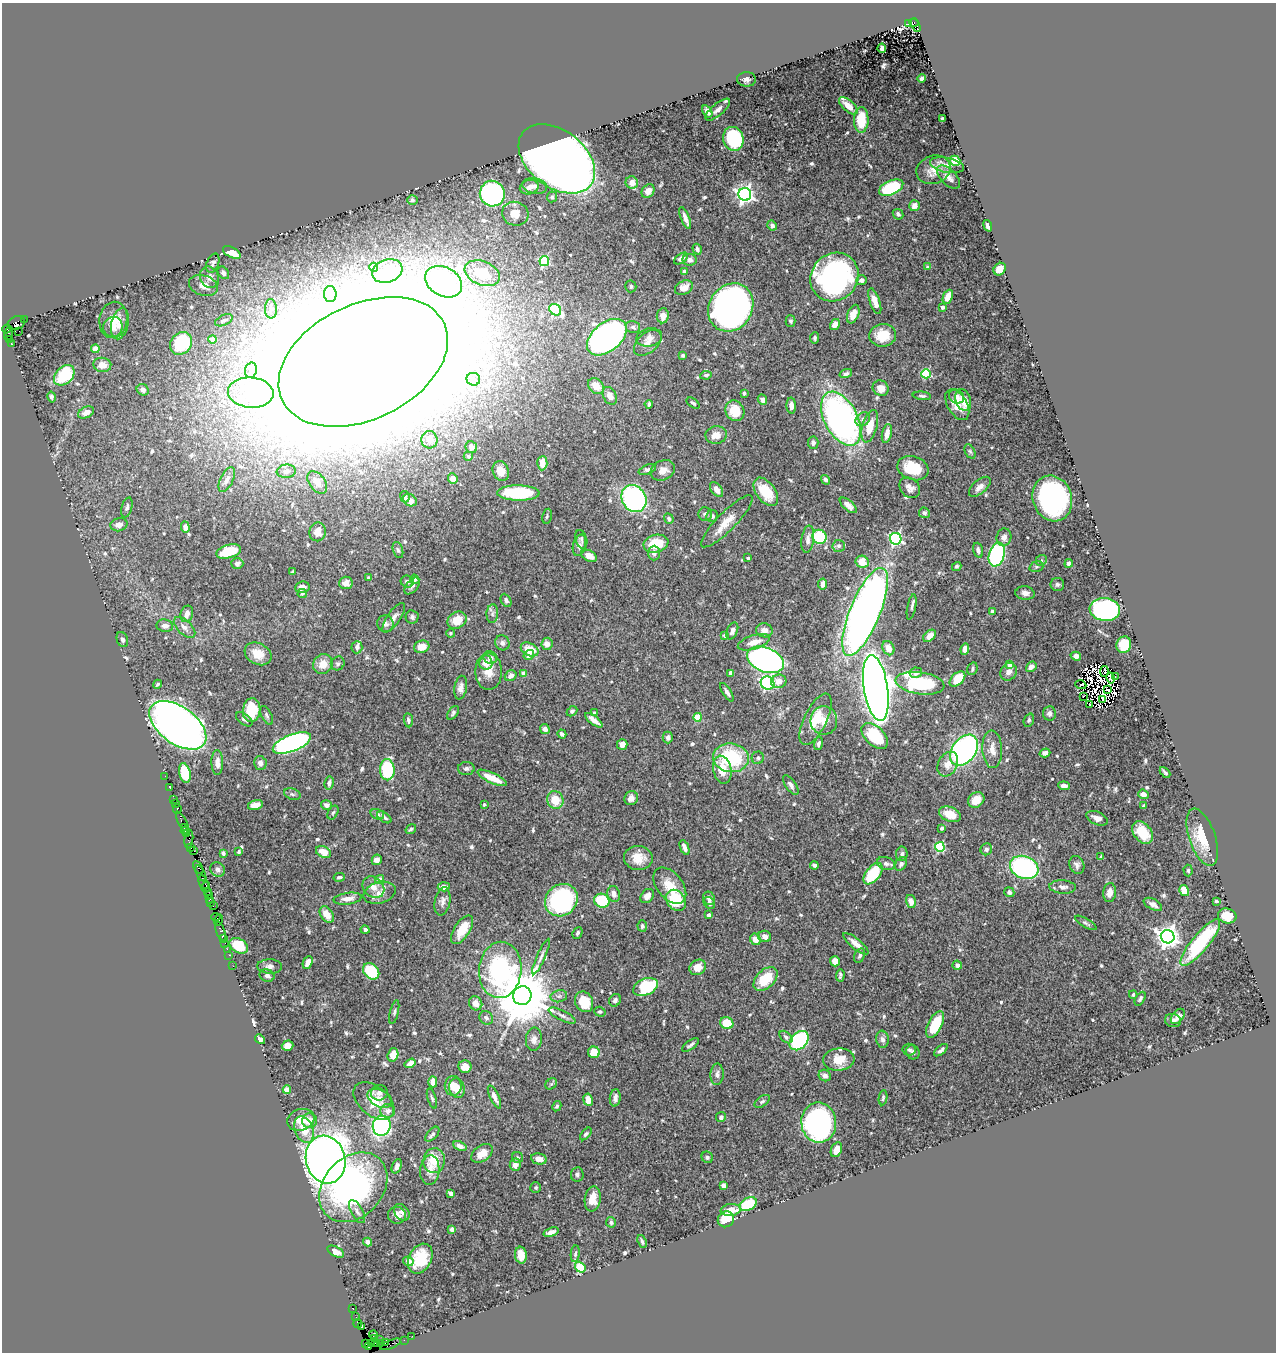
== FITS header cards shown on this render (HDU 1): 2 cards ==
NAXIS1  =                 1274
NAXIS2  =                 1350

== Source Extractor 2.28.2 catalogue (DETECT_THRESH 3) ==
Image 1274 x 1350 px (HDU 1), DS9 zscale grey, 1 PNG px = 1 image px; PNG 1278 x 1354 px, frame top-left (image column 1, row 1350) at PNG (2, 3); each listed source drawn as its Kron ellipse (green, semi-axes under 4 px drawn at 4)
Background 0.519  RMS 0.015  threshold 0.0459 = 3 sigma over >= 5 px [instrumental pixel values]
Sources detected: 662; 12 with non-positive FLUX_AUTO (blend fragments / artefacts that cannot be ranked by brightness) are neither listed nor drawn; of the other 650, the 500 brightest by FLUX_AUTO listed and drawn (150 fainter detections omitted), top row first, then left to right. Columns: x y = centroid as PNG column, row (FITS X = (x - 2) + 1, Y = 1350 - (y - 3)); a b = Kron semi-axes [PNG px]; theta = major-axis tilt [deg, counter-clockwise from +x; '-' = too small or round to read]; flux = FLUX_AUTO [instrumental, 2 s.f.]
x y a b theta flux
914 22 5 3 - 630
908 23 4 4 - 88
916 25 7 4 -61 520
882 48 5 3 - 2.9
922 78 4 3 - 2.4
747 79 9 7 -2 3.9
848 106 11 5 -41 12
718 110 15 6 40 5.3
707 111 7 4 -57 4.4
942 119 3 3 - 2
861 120 13 7 88 29
733 139 12 10 -74 87
557 159 43 28 -38 1700
955 161 5 5 - 31
947 165 17 7 -11 7
934 170 17 14 19 13
948 177 14 7 -45 7.1
632 183 6 6 - 8.5
535 186 12 8 -11 7.9
529 187 9 7 14 6.3
891 188 13 7 24 74
648 191 7 6 - 7.6
492 194 13 12 - 340
745 194 6 6 - 440
552 197 5 5 - 2.3
412 200 5 4 - 1.9
914 206 5 5 - 6.1
515 214 13 12 - 12
898 214 6 4 -44 3.2
685 218 11 4 -68 5.9
772 225 5 4 - 3.2
988 226 6 3 -70 7
697 249 5 4 - 2.6
232 252 9 5 -29 17
681 258 8 4 38 4.1
690 260 7 6 - 3.9
544 261 5 5 - 82
213 263 10 6 70 3.1
374 267 5 4 - 3.8
928 267 4 4 - 2.2
1000 269 7 5 48 11
387 271 15 11 18 14
684 271 4 4 - 2.2
223 273 7 5 -52 3.9
482 273 18 12 -22 45
209 277 11 9 -62 6.3
834 277 25 23 48 260
861 280 5 5 - 3.6
444 282 20 14 -30 250
203 285 15 10 -17 9.9
631 286 6 5 - 2.2
684 288 9 6 29 7.8
330 294 8 6 -88 9.9
948 297 7 4 65 10
875 301 13 5 -71 10
731 307 25 21 57 690
942 307 3 3 - 4.6
271 309 9 6 -89 4.1
555 310 6 5 - 110
853 314 10 5 68 12
663 316 7 6 - 8.4
24 319 2 2 - 33
113 320 18 14 81 17
224 320 9 5 25 2.7
791 321 5 5 - 1.8
16 323 9 6 25 410
120 324 16 8 78 9.5
835 325 6 4 56 8
113 327 10 9 - 6.4
633 327 7 6 - 3.1
7 329 4 3 - 81
19 331 2 2 - 16
8 333 7 3 68 42
883 335 13 11 7 22
607 337 23 14 40 560
649 337 13 9 13 6.2
815 338 6 4 82 2.3
213 339 4 4 - 12
9 340 3 3 - 16
181 343 12 10 49 47
648 343 16 10 42 8.8
11 344 4 3 - 51
95 349 4 4 - 21
683 355 3 3 - 1.9
363 362 90 57 26 22000
102 365 9 7 -7 11
251 370 8 6 76 4.5
846 374 6 4 16 2.7
926 374 5 4 - 64
64 375 12 8 45 51
706 375 6 4 9 2
473 379 7 6 - 3.4
596 386 9 7 -42 12
881 388 8 7 - 9.4
143 390 6 5 - 3.7
251 393 23 15 -4 34
744 393 3 3 - 2
610 396 9 6 -60 7.5
922 396 9 4 -7 2.2
52 397 5 4 - 2.7
956 397 8 6 -31 4.5
762 400 5 4 - 5
963 400 11 7 -72 16
693 403 7 4 -35 2.1
649 404 4 3 - 2.4
791 405 8 4 -87 5
957 405 17 9 -59 15
735 411 11 9 -63 25
86 412 8 5 26 7.2
841 419 29 16 -63 390
863 419 8 6 36 4
870 426 17 7 75 21
887 434 9 5 78 7.9
716 435 10 9 - 10
429 440 9 8 - 6.4
813 443 6 5 - 2.7
471 447 6 5 - 6.3
970 451 7 5 -62 2.1
468 456 5 4 - 2.6
542 463 7 5 86 14
913 468 16 11 -19 33
647 470 9 4 21 2.6
663 470 12 9 26 9.5
286 471 9 7 5 3.9
501 471 10 8 -69 12
453 479 5 4 - 10
227 480 13 6 65 5.9
825 480 5 4 - 3
317 482 13 7 -53 6.7
980 487 13 6 41 7.4
910 488 11 9 -45 6.5
717 490 8 5 -54 6.8
766 492 16 9 -53 27
518 493 21 7 -1 84
405 497 6 4 -81 3.8
1052 498 23 19 -71 210
634 499 14 12 -58 240
410 500 7 5 -36 6.1
848 505 10 5 -41 5.9
127 507 10 5 74 3.2
924 513 5 5 - 3.1
705 514 7 6 - 2.8
547 516 7 4 78 1.8
712 516 6 5 - 2.4
669 519 5 4 - 2.7
727 521 35 9 45 16
119 525 8 6 14 5.8
185 527 6 4 -86 6.1
318 532 9 8 - 11
819 537 7 7 - 59
1004 537 9 7 77 4.5
581 539 10 5 -74 2.8
808 539 14 6 82 6.2
896 539 6 5 - 190
656 544 12 9 11 29
579 545 11 6 76 4.1
839 546 6 6 - 3
398 550 8 5 -74 2.3
978 550 7 4 -74 3.3
229 551 13 6 15 33
654 553 7 6 - 4.4
997 555 12 8 72 140
589 556 8 5 -28 9.6
748 558 3 3 - 2.2
1041 560 6 5 - 1.9
862 562 6 6 - 18
237 563 6 5 - 3.1
1069 563 4 4 - 5.1
957 566 5 4 - 1.9
1036 567 7 5 17 1.9
293 572 4 3 - 2.1
369 578 4 4 - 2
415 579 5 4 - 2.8
407 582 6 6 - 3.6
346 583 7 6 - 8.5
823 584 5 4 - 7
1057 584 6 6 - 2.5
412 586 10 5 49 3
302 587 7 6 - 7
302 593 5 4 - 2.3
1025 593 9 7 -6 5.3
506 600 7 5 -63 2.5
912 607 13 3 79 2.4
1105 609 15 11 -7 240
992 611 4 3 - 2.1
865 612 47 15 68 770
187 614 8 6 70 6.3
492 614 9 6 85 3.3
412 617 6 6 - 3
394 618 17 6 56 6.4
457 620 10 8 30 17
385 624 8 8 - 5.3
165 626 8 6 -9 5.5
184 627 13 7 -43 6.3
764 630 8 7 - 6.7
732 631 9 5 67 4.6
450 633 4 4 - 1.8
725 635 3 3 - 2.8
930 636 7 5 42 8.9
122 640 8 5 -70 2.8
754 642 17 7 18 13
502 643 8 7 - 4.2
547 644 6 5 - 6.3
1124 645 8 7 - 23
357 647 6 5 - 4.6
422 647 8 6 16 13
888 648 7 5 -63 10
530 649 9 6 -27 19
965 649 6 4 81 4.8
258 654 14 10 -29 17
529 655 5 5 - 4.4
1076 656 5 4 - 4.8
490 657 7 6 - 5.7
765 660 19 12 -22 480
338 663 7 6 - 2.6
486 663 7 6 - 11
323 664 10 9 - 14
1010 665 4 4 - 8.1
1031 667 6 4 39 6.1
972 669 6 5 - 1.8
1104 671 5 2 - 1.9
489 672 18 13 -90 14
1009 672 9 8 - 5
524 673 4 4 - 8.7
731 673 4 4 - 9.1
916 673 6 5 - 6.1
511 676 6 5 - 4.1
1115 676 3 2 - 2.6
1110 678 5 3 - 1.9
957 679 9 6 43 23
779 681 8 6 15 8.8
767 683 7 6 - 160
920 683 24 11 -8 97
157 684 5 4 - 1.9
1081 685 5 3 - 6.4
461 688 12 6 80 5.7
876 688 33 12 -81 1900
1107 690 3 2 - 2
727 692 10 4 -58 3.4
1083 696 3 2 - 1.8
1103 699 3 2 - 1.8
1090 705 3 2 - 3.6
252 710 12 8 83 31
572 711 6 4 44 2.1
453 713 8 4 57 2.2
595 713 4 4 - 2.1
1049 713 7 6 - 3.6
267 715 10 5 -62 2.4
698 717 4 4 - 28
244 719 9 5 -35 2.7
816 719 28 11 64 25
408 720 7 4 -84 2.6
594 720 10 4 -37 6.8
824 720 14 13 - 14
1029 720 7 5 70 1.9
178 725 32 18 -36 800
545 729 5 4 - 5.3
562 734 4 3 - 2.6
875 736 16 9 -44 59
668 737 6 5 - 3.5
292 743 20 8 21 330
818 743 7 4 74 2.8
622 744 5 5 - 6.3
992 749 19 10 -86 11
964 750 17 11 54 230
1045 753 5 4 - 5.5
731 758 18 14 -6 81
758 758 6 6 - 2.1
217 762 12 6 -89 7.8
260 763 7 6 - 5.1
948 764 13 9 60 10
466 769 8 6 3 3.1
387 770 10 7 -88 63
722 770 14 9 -79 19
1165 772 6 3 -48 1.8
185 773 10 5 -76 31
165 776 2 2 - 4.1
492 778 16 5 -25 19
329 783 6 5 - 3.7
791 785 11 5 -55 3.6
1064 786 6 4 -5 4.6
170 788 3 2 - 8.1
292 794 8 5 -19 2.4
1143 794 5 4 - 6.2
631 798 7 6 - 6.5
174 799 2 2 - 15
555 800 9 8 - 20
976 800 9 7 41 14
175 804 2 2 - 8.9
484 804 3 3 - 2
255 805 7 5 15 8.6
326 805 5 5 - 5.1
1144 806 4 3 - 1.9
177 809 5 3 - 62
333 813 7 5 61 1.9
377 814 7 5 -18 2.2
950 814 11 7 -22 17
384 817 8 4 -36 2.6
1097 818 11 6 -24 7.5
183 823 12 3 -63 130
184 827 4 2 - 49
942 828 4 3 - 2.5
411 829 5 3 - 1.9
185 831 4 3 - 38
1143 833 12 8 -50 24
186 834 3 2 - 27
1202 837 30 13 -71 26
189 839 9 3 83 96
684 847 8 4 -69 5.8
940 847 5 5 - 72
191 848 3 2 - 42
986 849 6 5 - 3.1
193 851 4 3 - 45
239 852 4 3 - 1.9
323 852 8 5 -26 12
223 853 4 4 - 2.5
902 854 7 5 83 2.7
1101 857 4 3 - 2.3
638 858 14 12 -9 15
377 860 5 5 - 4.8
886 864 9 6 -17 4.2
901 864 7 5 55 3.3
814 865 4 4 - 3.5
1077 865 9 7 -71 3.9
198 867 7 3 -59 150
1024 867 15 11 -22 150
218 869 8 7 - 3
1188 871 6 4 -87 1.8
201 873 8 3 -63 62
873 874 12 7 52 44
339 877 6 4 11 2.2
380 880 4 4 - 10
203 882 7 3 -64 200
670 886 21 12 -51 22
206 887 6 3 79 100
373 887 12 9 -42 9.3
444 887 6 4 5 6.8
1063 887 13 7 -4 6
207 891 4 2 - 64
1184 891 6 5 - 14
1009 892 5 4 - 3.4
379 893 16 10 16 11
1110 893 9 6 84 7.6
614 894 8 6 -77 6.3
208 895 2 2 - 11
647 896 8 6 46 5.6
709 898 7 5 -66 5
209 899 3 3 - 56
348 899 14 6 8 8.1
561 900 17 15 42 150
676 900 11 9 -54 51
442 901 14 8 79 5.2
602 901 8 7 - 45
911 901 7 5 -74 7.4
1216 901 4 3 - 1.9
210 903 3 3 - 27
709 903 6 5 - 3.3
1153 904 10 5 -28 4.3
213 906 2 2 - 11
327 914 9 6 -56 11
709 915 4 3 - 4.1
1227 916 9 7 -16 20
216 917 5 3 - 38
218 920 5 3 - 44
1086 923 12 4 -31 2.3
642 926 6 4 -85 2.6
365 930 4 4 - 2.9
462 930 16 7 57 19
221 931 10 3 -71 92
578 933 6 4 65 2.5
765 936 6 5 - 6.1
1168 937 7 6 - 850
223 939 4 3 - 42
755 939 6 5 - 9.3
1200 942 29 8 51 65
225 943 2 2 - 24
856 944 15 5 -39 7.8
239 946 10 7 -31 29
227 949 2 2 - 15
229 955 2 2 - 24
541 956 19 4 66 4.3
860 956 7 5 65 2.6
835 961 5 5 - 11
308 962 7 4 67 8.2
957 965 5 4 - 4.6
233 966 2 2 - 13
270 966 12 7 -2 4.4
698 967 9 7 32 13
500 970 28 21 85 200
371 971 9 7 -46 54
840 975 6 3 87 2.1
267 976 7 6 - 3.6
765 979 14 9 43 30
645 987 13 8 24 63
1133 995 4 3 - 1.8
522 996 9 9 - 8600
559 996 8 6 12 2.9
1140 999 7 4 61 2.3
615 1000 6 5 - 2.6
584 1002 11 8 -61 24
476 1003 7 6 - 7.5
394 1012 12 4 77 2.2
600 1012 6 5 - 2
562 1016 15 5 -26 3.8
1178 1016 9 5 51 5.7
486 1018 7 6 - 3
1173 1020 8 6 -16 3.3
727 1023 7 6 - 24
935 1024 14 6 64 38
786 1037 7 5 -41 2.4
260 1039 5 4 - 3.3
534 1039 11 8 84 6.2
882 1039 8 6 -82 4.1
799 1041 11 8 47 120
690 1045 10 3 37 2.6
287 1046 6 5 - 7.1
909 1050 6 6 - 2.5
941 1050 8 3 40 3.1
594 1052 6 6 - 19
913 1052 7 6 - 3.5
393 1055 7 5 72 11
839 1060 15 11 6 19
410 1063 6 4 33 7
465 1067 6 6 - 6.8
717 1074 11 6 86 4.2
825 1076 6 5 - 4.3
433 1082 6 4 -88 9.6
551 1084 6 5 - 1.8
453 1086 10 8 87 11
457 1088 10 7 -70 9.7
287 1090 4 4 - 20
379 1093 8 7 - 3.8
494 1097 12 4 -65 5.3
380 1098 13 8 -26 6.6
432 1098 10 4 -72 2.1
615 1098 8 5 84 4.5
883 1098 7 4 82 1.8
588 1100 6 4 -81 11
374 1101 23 14 -40 21
762 1101 8 5 36 2.1
557 1106 5 4 - 2.1
388 1111 7 7 - 5.2
721 1117 5 5 - 3.5
301 1120 14 10 17 14
310 1121 7 7 - 12
819 1123 20 17 -86 290
382 1126 10 9 - 210
304 1129 14 9 -69 19
432 1134 9 5 48 3.6
586 1134 7 4 48 2.5
460 1146 7 4 -24 5.2
836 1150 8 5 68 9.5
482 1153 12 7 36 12
518 1157 6 5 - 1.8
707 1157 6 5 - 2
539 1159 8 5 -11 7.7
326 1160 24 19 -77 1300
434 1161 12 10 82 23
515 1165 6 5 - 7.3
397 1166 7 4 69 3
430 1170 15 9 85 7.9
577 1174 7 6 - 2.9
723 1186 4 4 - 11
353 1187 39 29 47 230
536 1188 5 5 - 1.8
451 1193 4 4 - 8.6
593 1199 12 8 81 14
748 1204 9 6 28 35
731 1210 10 6 7 13
357 1212 13 5 -62 4.2
402 1212 9 6 -50 3.7
397 1215 9 8 - 5.7
726 1219 8 7 - 29
611 1222 5 5 - 2.4
452 1229 4 4 - 6.3
551 1232 8 4 18 5.3
642 1241 7 3 -69 1.8
368 1242 4 4 - 3.3
336 1252 9 5 -28 6.5
575 1254 8 4 83 2.6
521 1255 8 6 -84 12
420 1259 16 11 63 31
408 1261 5 4 - 5.5
580 1267 6 4 -51 66
352 1308 2 2 - 13
356 1317 2 2 - 5.5
358 1324 4 2 - 38
361 1327 2 2 - 25
373 1335 4 2 - 46
412 1336 2 2 - 3.8
375 1339 4 3 - 55
379 1339 3 2 - 36
404 1340 2 2 - 8
376 1343 3 2 - 140
381 1343 2 2 - 16
385 1343 3 3 - 27
365 1344 3 2 - 11
372 1344 3 3 - 51
391 1344 11 3 22 46
369 1347 4 3 - 17
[150 fainter detections neither listed nor drawn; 12 non-positive-flux detections neither listed nor drawn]